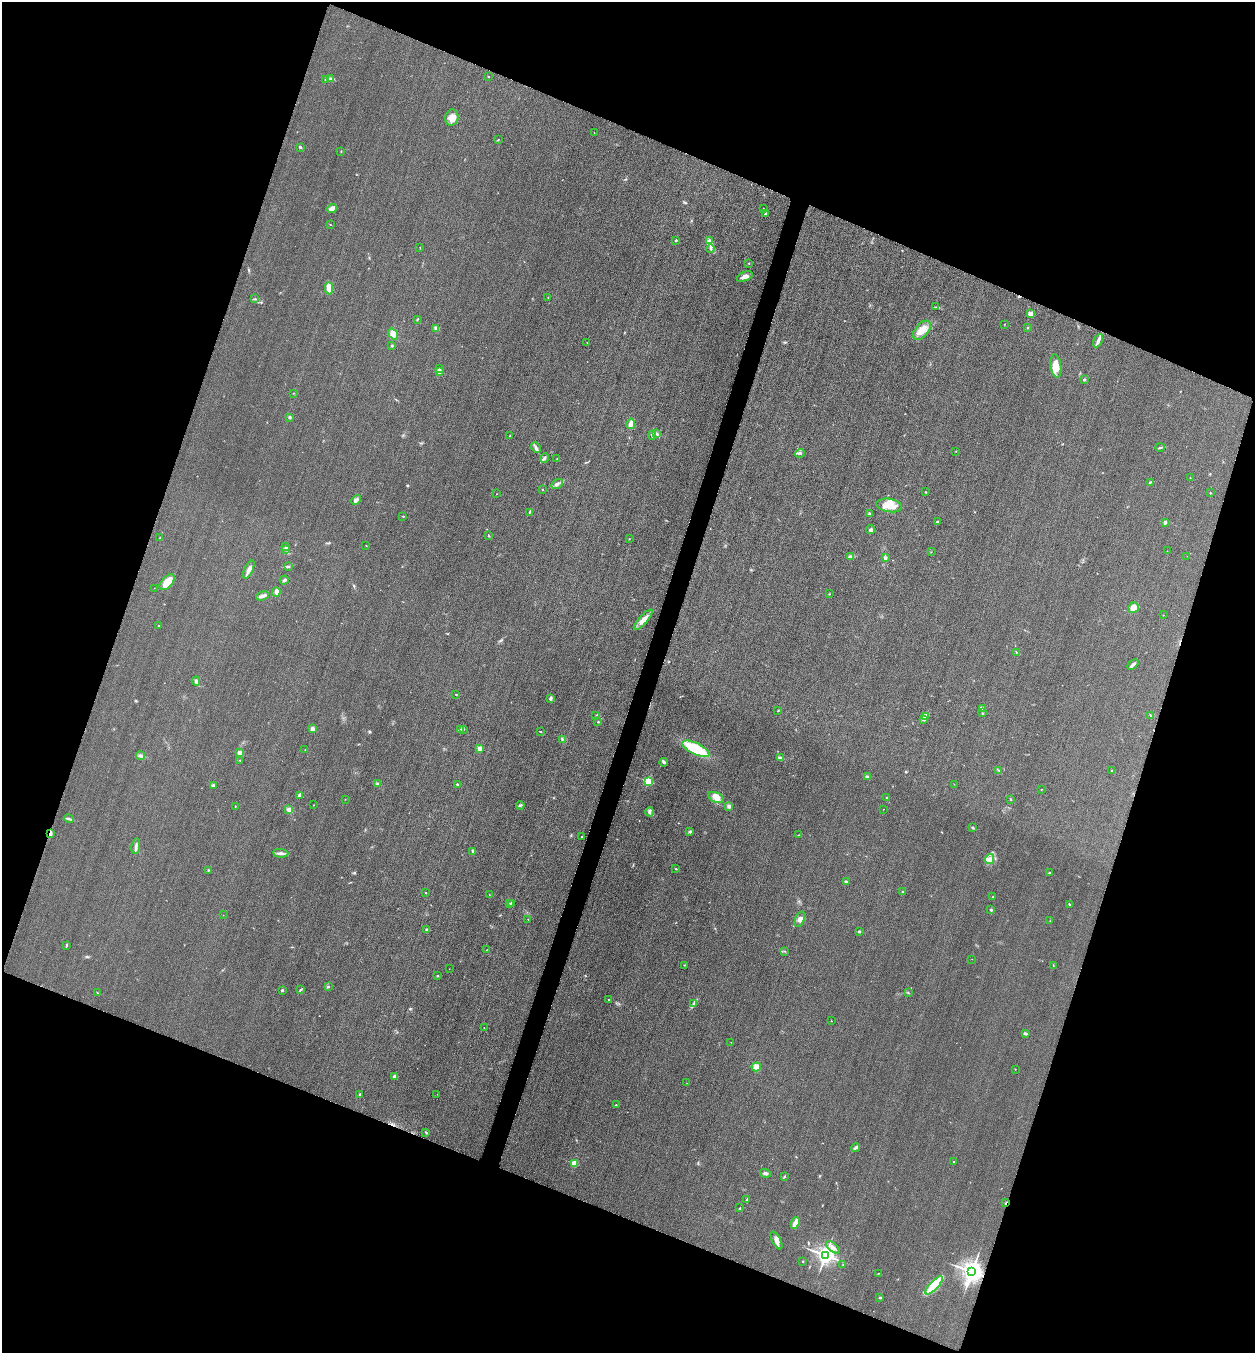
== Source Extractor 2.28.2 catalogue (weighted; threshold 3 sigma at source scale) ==
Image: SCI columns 164-5172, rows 24-5425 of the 5463 x 5449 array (HDU 1 of 3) = the unmasked area's bounding box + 8 px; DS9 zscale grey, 4 x 4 block average (1 PNG px = mean of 4 x 4 image px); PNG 1257 x 1355 px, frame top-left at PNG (2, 2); each listed source drawn as its Kron ellipse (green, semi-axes under 4 px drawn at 4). Shown black and unused: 40% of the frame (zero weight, under 3 of 4 exposures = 3% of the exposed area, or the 3 px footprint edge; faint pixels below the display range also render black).
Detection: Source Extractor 2.28.2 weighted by HDU 2 'WHT'. Background 0.0772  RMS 0.017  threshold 0.0761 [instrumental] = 3 sigma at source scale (4.5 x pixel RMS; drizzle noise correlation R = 1.50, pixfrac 1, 0.05/0.05 arcsec/px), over >= 5 px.
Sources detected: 210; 1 cosmic-ray / hot-pixel residue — neither listed nor drawn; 1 coinciding with a brighter row at this scale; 2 inside a brighter listed object's ellipse — not listed separately; the other 206 listed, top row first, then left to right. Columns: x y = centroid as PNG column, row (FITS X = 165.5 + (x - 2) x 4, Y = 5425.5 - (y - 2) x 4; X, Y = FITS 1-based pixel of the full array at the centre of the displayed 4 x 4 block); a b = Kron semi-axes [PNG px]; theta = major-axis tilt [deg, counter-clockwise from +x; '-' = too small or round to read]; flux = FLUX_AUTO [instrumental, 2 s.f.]
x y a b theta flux
488 76 2 2 - 4.1
330 78 4 2 - 12
325 80 2 2 - 5.3
452 118 8 6 74 79
594 132 2 2 - 1.7
498 140 3 2 - 5.3
300 147 3 2 - 10
341 151 2 2 - 3.9
332 208 5 3 - 82
764 209 2 2 - 3.3
766 214 3 2 - 11
330 225 2 2 - 3.4
676 240 2 2 - 23
709 240 3 2 - 7.4
420 247 2 2 - 2.6
711 249 4 2 - 12
749 263 3 2 - 4.8
745 277 8 4 22 58
329 288 6 3 -86 100
548 297 2 2 - 2.6
255 299 3 2 - 6.5
936 307 2 2 - 5.4
1030 314 3 3 - 41
417 319 2 2 - 6.6
1004 324 2 2 - 2.9
436 328 3 2 - 24
1027 328 2 2 - 6.8
922 330 11 6 50 110
393 334 6 4 -53 66
1098 341 7 4 63 36
587 342 2 2 - 2.2
392 346 3 2 - 8.7
1056 366 11 5 -81 130
439 369 2 2 - 12
439 371 2 2 - 220
1084 379 2 2 - 38
293 393 2 2 - 2.5
289 417 3 3 - 13
631 424 5 3 - 46
656 434 2 2 - 7.3
652 435 5 2 - 14
510 436 3 2 - 4.3
1160 447 5 2 - 10
536 448 6 3 -47 24
956 451 2 2 - 2.7
800 453 5 2 - 14
544 458 5 2 - 21
557 459 2 2 - 4.3
1190 477 2 2 - 2.6
1150 482 4 2 - 8.8
557 484 6 2 36 22
542 490 2 2 - 15
926 492 2 2 - 5.7
1210 493 2 2 - 6.5
496 494 2 2 - 3.2
356 500 5 2 - 21
889 505 13 6 -9 160
529 513 4 2 - 7.6
869 513 3 2 - 13
403 516 2 2 - 7.6
937 522 3 2 - 9.1
1165 522 2 2 - 95
870 530 4 2 - 17
489 535 3 2 - 5.7
159 538 2 2 - 3.3
629 539 2 2 - 3.4
366 545 2 2 - 3.2
286 547 2 2 - 3.7
285 549 3 2 - 6.9
1167 551 2 2 - 3.3
931 552 2 2 - 3.4
851 556 3 2 - 13
1187 556 2 2 - 2
885 558 3 3 - 14
288 566 2 2 - 5
249 569 10 3 65 59
284 580 5 2 - 20
167 582 9 5 48 140
154 588 2 2 - 1.6
276 592 5 4 - 31
829 594 2 2 - 4.7
263 596 6 2 20 43
1133 608 6 5 - 70
1163 615 2 2 - 4.6
643 620 13 4 47 71
159 625 2 2 - 4.5
1016 652 2 2 - 4.5
1133 664 6 3 41 27
196 681 4 3 - 21
456 694 3 2 - 5.7
550 698 3 3 - 21
982 708 3 2 - 21
778 711 2 2 - 6.5
982 713 2 2 - 6.6
596 715 2 2 - 3.4
925 716 4 3 - 24
1151 716 4 2 - 8.8
924 720 3 2 - 7.9
598 722 3 2 - 6.3
313 729 3 3 - 38
461 729 2 2 - 10
463 729 2 2 - 4.8
540 732 3 2 - 6.3
562 739 2 2 - 6.5
479 748 2 2 - 190
696 749 15 5 -26 450
305 750 2 2 - 2.7
240 753 2 2 - 250
141 756 4 3 - 18
780 758 3 3 - 16
240 760 2 2 - 3.1
664 762 4 2 - 20
999 771 2 2 - 3.8
1112 771 2 2 - 7.9
868 777 4 2 - 25
648 781 2 2 - 740
378 784 3 2 - 26
457 784 2 2 - 25
954 784 2 2 - 2
213 785 4 3 - 16
1041 789 2 2 - 2.8
300 795 4 3 - 17
716 797 8 5 -25 67
887 798 2 2 - 14
345 799 2 2 - 2.1
1010 799 2 2 - 5.5
314 805 2 2 - 10
520 805 4 3 - 14
729 806 3 3 - 26
235 807 2 2 - 5.9
883 809 2 2 - 2.9
289 810 4 3 - 35
650 812 4 2 - 19
69 819 5 2 - 17
973 828 3 2 - 7.9
690 832 3 2 - 11
50 833 3 2 - 29
798 835 2 2 - 5.3
582 837 2 2 - 13
136 846 8 2 80 26
473 851 4 3 - 17
281 853 7 3 -5 38
990 859 5 4 - 39
676 869 2 2 - 5.2
209 870 2 2 - 5.9
1049 873 2 2 - 54
846 882 3 3 - 12
903 892 3 2 - 6.6
426 893 2 2 - 3
489 894 2 2 - 2.5
993 897 2 2 - 8.3
510 903 4 2 - 7
512 903 2 2 - 7.2
1070 905 3 2 - 11
991 910 2 2 - 11
223 915 2 2 - 3.5
528 919 2 2 - 8.3
800 919 8 4 69 44
1050 921 2 2 - 2.1
426 929 3 2 - 14
859 932 2 2 - 50
66 945 3 2 - 8.3
486 950 2 2 - 2.4
785 951 2 2 - 3.1
972 959 2 2 - 2
685 965 2 2 - 3.2
1053 965 2 2 - 3.8
449 969 2 2 - 2.4
437 976 2 2 - 20
329 987 2 2 - 6.3
282 990 2 2 - 35
300 990 4 2 - 11
97 993 2 2 - 5.1
908 993 2 2 - 3.7
609 1000 2 2 - 16
694 1003 2 2 - 4.9
831 1021 2 2 - 6.9
484 1028 2 2 - 2.4
1025 1033 4 3 - 18
731 1042 2 2 - 2.4
756 1067 5 4 - 66
1015 1069 2 2 - 3.4
394 1076 3 2 - 16
687 1083 2 2 - 4.8
360 1094 2 2 - 25
437 1094 2 2 - 2.1
616 1105 2 2 - 5.8
426 1132 4 2 - 8.2
855 1148 4 2 - 16
953 1162 3 2 - 6.1
574 1163 2 2 - 370
765 1173 5 3 - 21
785 1176 2 2 - 6.7
747 1199 2 2 - 6.6
1006 1203 3 2 - 7
740 1208 2 2 - 5.7
795 1223 6 2 67 80
776 1240 10 4 -63 49
833 1247 8 3 -43 44
825 1255 3 3 - 6700
803 1261 2 2 - 14
843 1264 2 2 - 4.8
972 1271 4 3 - 9900
879 1273 3 2 - 4.7
934 1285 12 3 47 490
880 1297 2 2 - 26
Overlapping masked pixels (flux is a lower limit): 3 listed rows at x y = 50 833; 1006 1203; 972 1271
Diffuse or blended objects may show on this block-average render without a row.